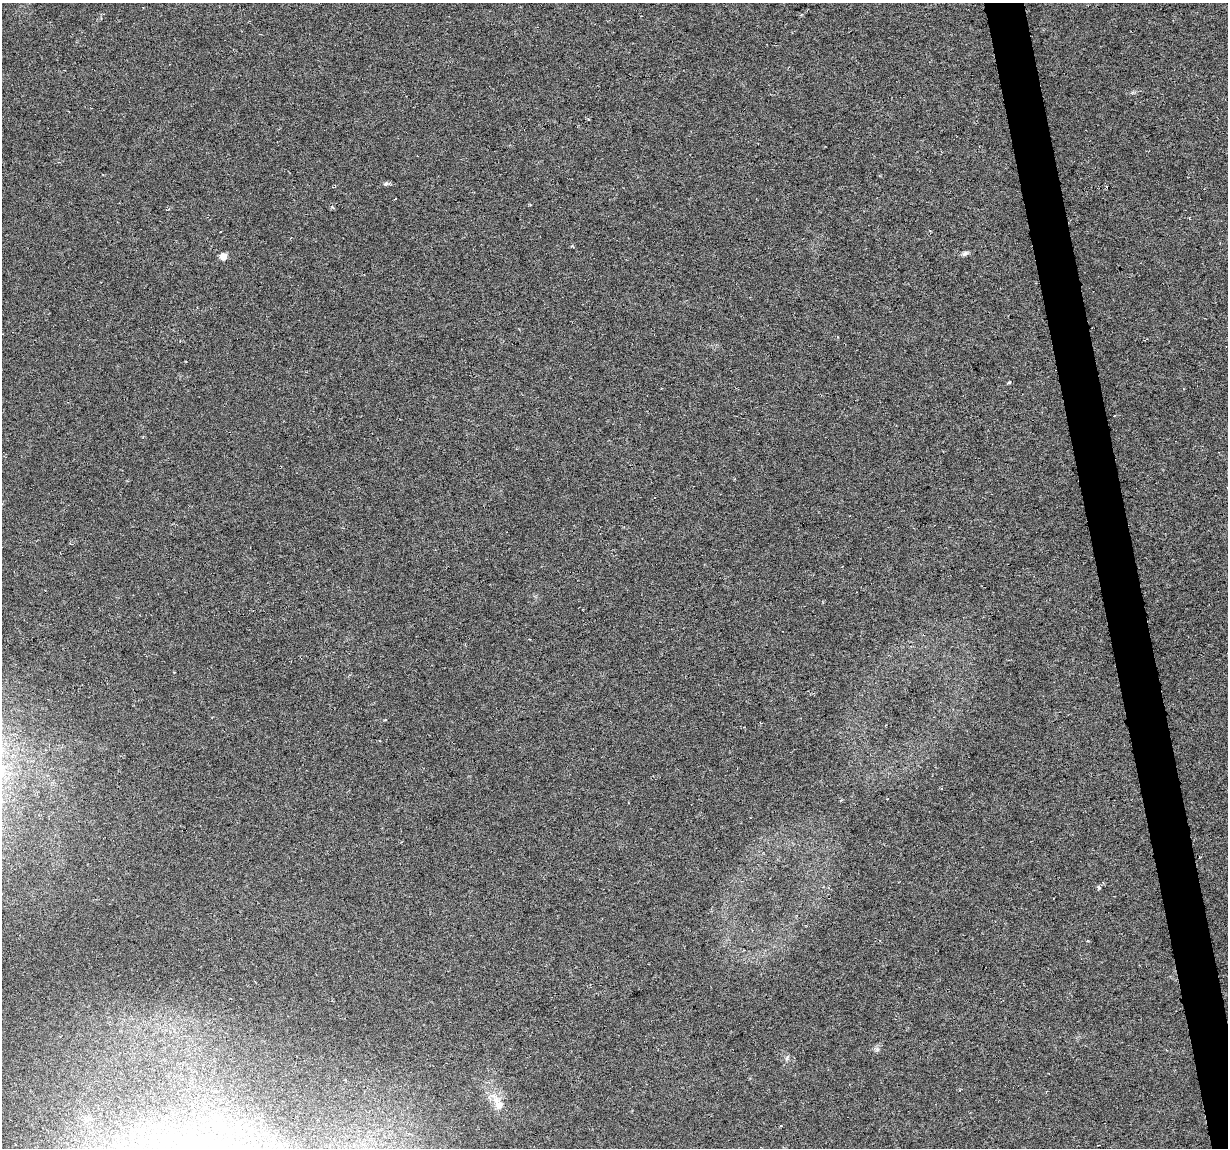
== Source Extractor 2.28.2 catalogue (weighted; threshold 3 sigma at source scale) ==
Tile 6 of 4 x 4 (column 2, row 2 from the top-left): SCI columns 1227-2452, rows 2317-3462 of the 4904 x 4682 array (HDU 1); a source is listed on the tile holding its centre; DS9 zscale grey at full resolution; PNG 1230 x 1150 px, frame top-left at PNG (2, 3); no overlay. Shown black and unused: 3% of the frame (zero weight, under 3 of 6 exposures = <1% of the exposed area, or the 3 px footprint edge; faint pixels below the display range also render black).
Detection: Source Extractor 2.28.2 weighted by HDU 2 'WHT'; one run over the whole footprint, this tile lists its part. Background -0.0061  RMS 0.0036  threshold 0.0149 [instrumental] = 3 sigma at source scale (4.09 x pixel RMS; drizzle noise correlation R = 1.36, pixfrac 0.8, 0.0396/0.0396 arcsec/px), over >= 5 px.
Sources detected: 11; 1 cosmic-ray / hot-pixel residue — not listed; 1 inside a brighter listed object's ellipse — not listed separately; the other 9 listed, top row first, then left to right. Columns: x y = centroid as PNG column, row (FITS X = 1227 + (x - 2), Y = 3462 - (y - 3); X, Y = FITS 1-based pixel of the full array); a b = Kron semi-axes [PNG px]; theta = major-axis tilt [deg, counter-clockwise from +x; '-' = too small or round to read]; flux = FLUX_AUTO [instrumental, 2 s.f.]
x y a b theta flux
386 183 6 5 - 0.76
965 253 9 5 31 0.89
223 256 5 5 - 5.6
1009 382 3 3 - 0.5
386 720 3 3 - 0.4
1099 888 5 4 - 0.58
877 1050 7 4 0 0.63
787 1057 7 4 70 0.59
496 1100 18 8 -57 3.9